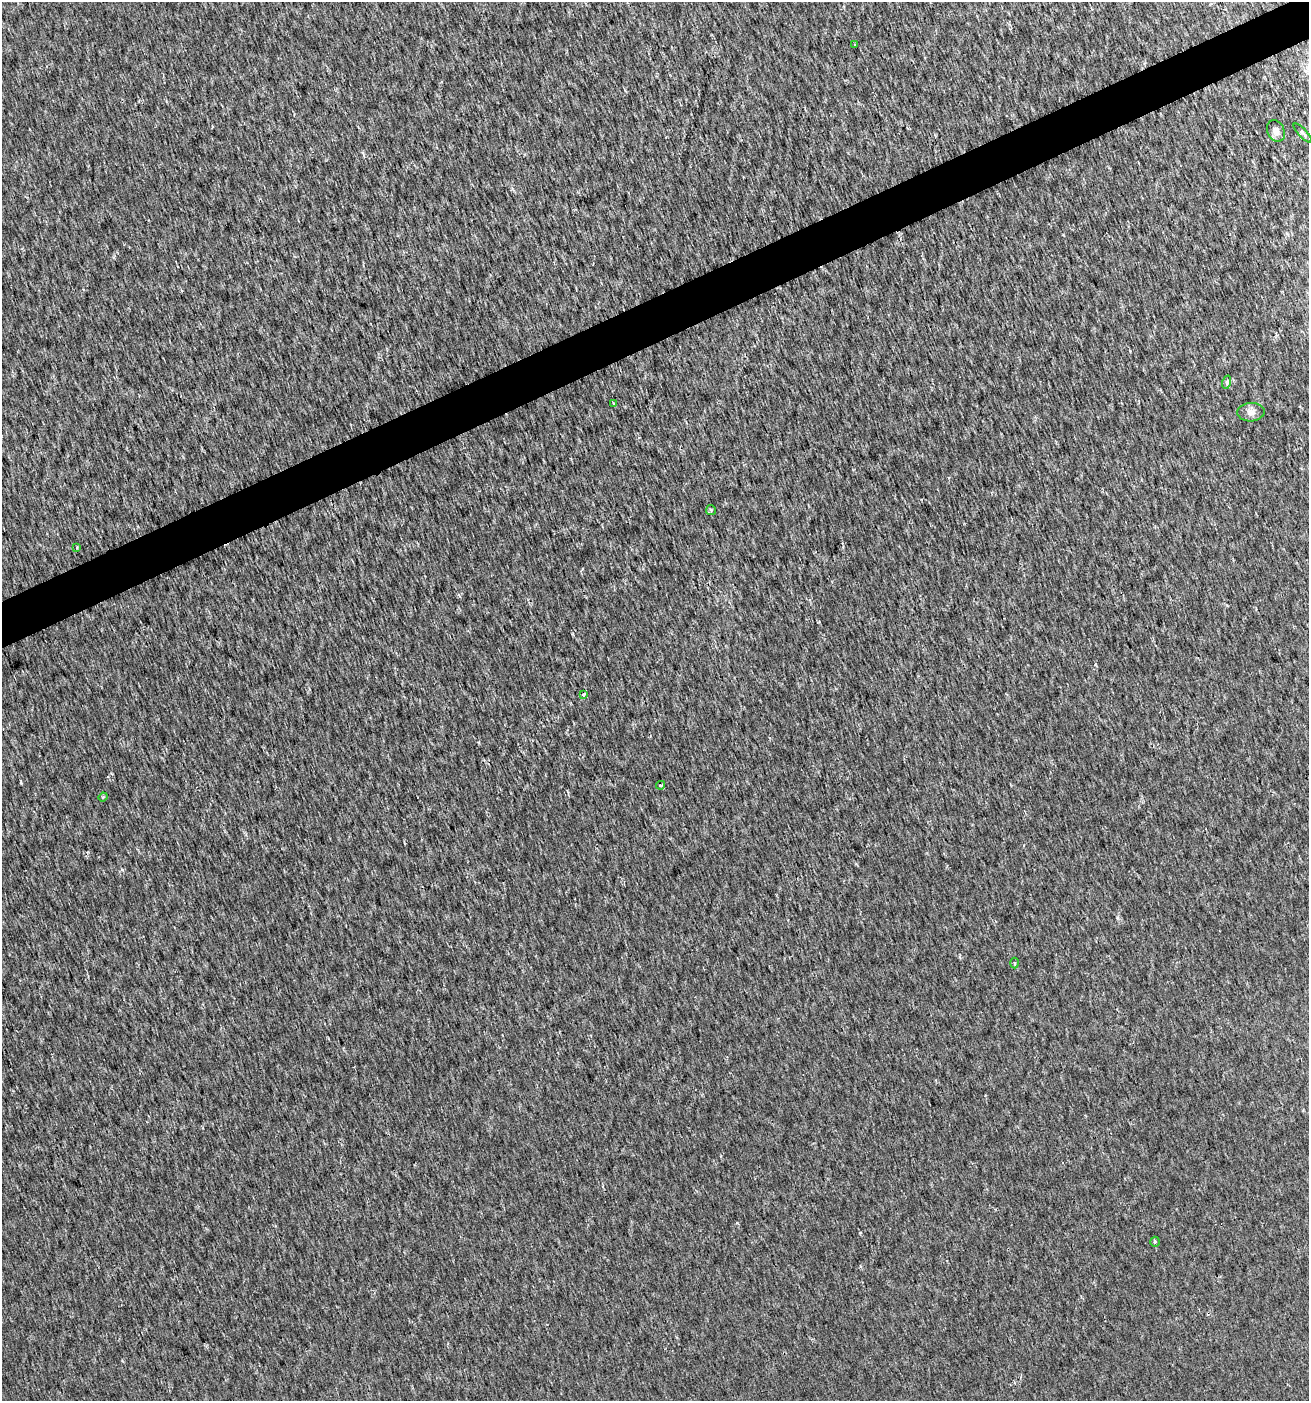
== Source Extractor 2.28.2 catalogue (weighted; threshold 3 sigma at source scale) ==
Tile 10 of 4 x 4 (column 2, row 3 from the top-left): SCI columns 1391-2697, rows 1402-2800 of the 5452 x 5599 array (HDU 1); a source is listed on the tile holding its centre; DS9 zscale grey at full resolution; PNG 1311 x 1403 px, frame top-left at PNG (2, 2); each listed source drawn as its Kron ellipse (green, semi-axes under 4 px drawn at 4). Shown black and unused: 3% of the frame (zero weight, under 2 of 3 exposures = <1% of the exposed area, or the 3 px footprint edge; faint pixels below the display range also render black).
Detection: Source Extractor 2.28.2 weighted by HDU 2 'WHT'; one run over the whole footprint, this tile lists its part. Background 0.00179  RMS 0.0037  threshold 0.0168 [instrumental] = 3 sigma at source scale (4.5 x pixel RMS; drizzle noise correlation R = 1.50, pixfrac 1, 0.0396/0.0396 arcsec/px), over >= 5 px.
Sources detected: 13; all 13 listed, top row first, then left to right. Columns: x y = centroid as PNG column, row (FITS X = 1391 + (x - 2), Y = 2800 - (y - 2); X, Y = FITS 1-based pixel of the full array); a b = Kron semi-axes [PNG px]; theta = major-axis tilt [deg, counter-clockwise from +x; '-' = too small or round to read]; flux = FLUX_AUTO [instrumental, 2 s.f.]
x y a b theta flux
854 45 3 2 - 0.43
1276 131 11 8 -64 1.9
1303 133 12 3 -47 0.71
1227 382 7 4 72 0.67
614 404 4 3 - 1.2
1251 412 13 9 3 2.1
711 510 5 5 - 0.6
77 547 3 3 - 0.48
584 695 4 3 - 2.2
661 785 4 3 - 0.6
103 797 4 4 - 0.4
1015 963 5 3 - 0.43
1155 1242 5 4 - 0.72
Unlisted compact peaks at least as high as the median listed source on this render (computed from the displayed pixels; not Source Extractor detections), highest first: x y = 21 783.